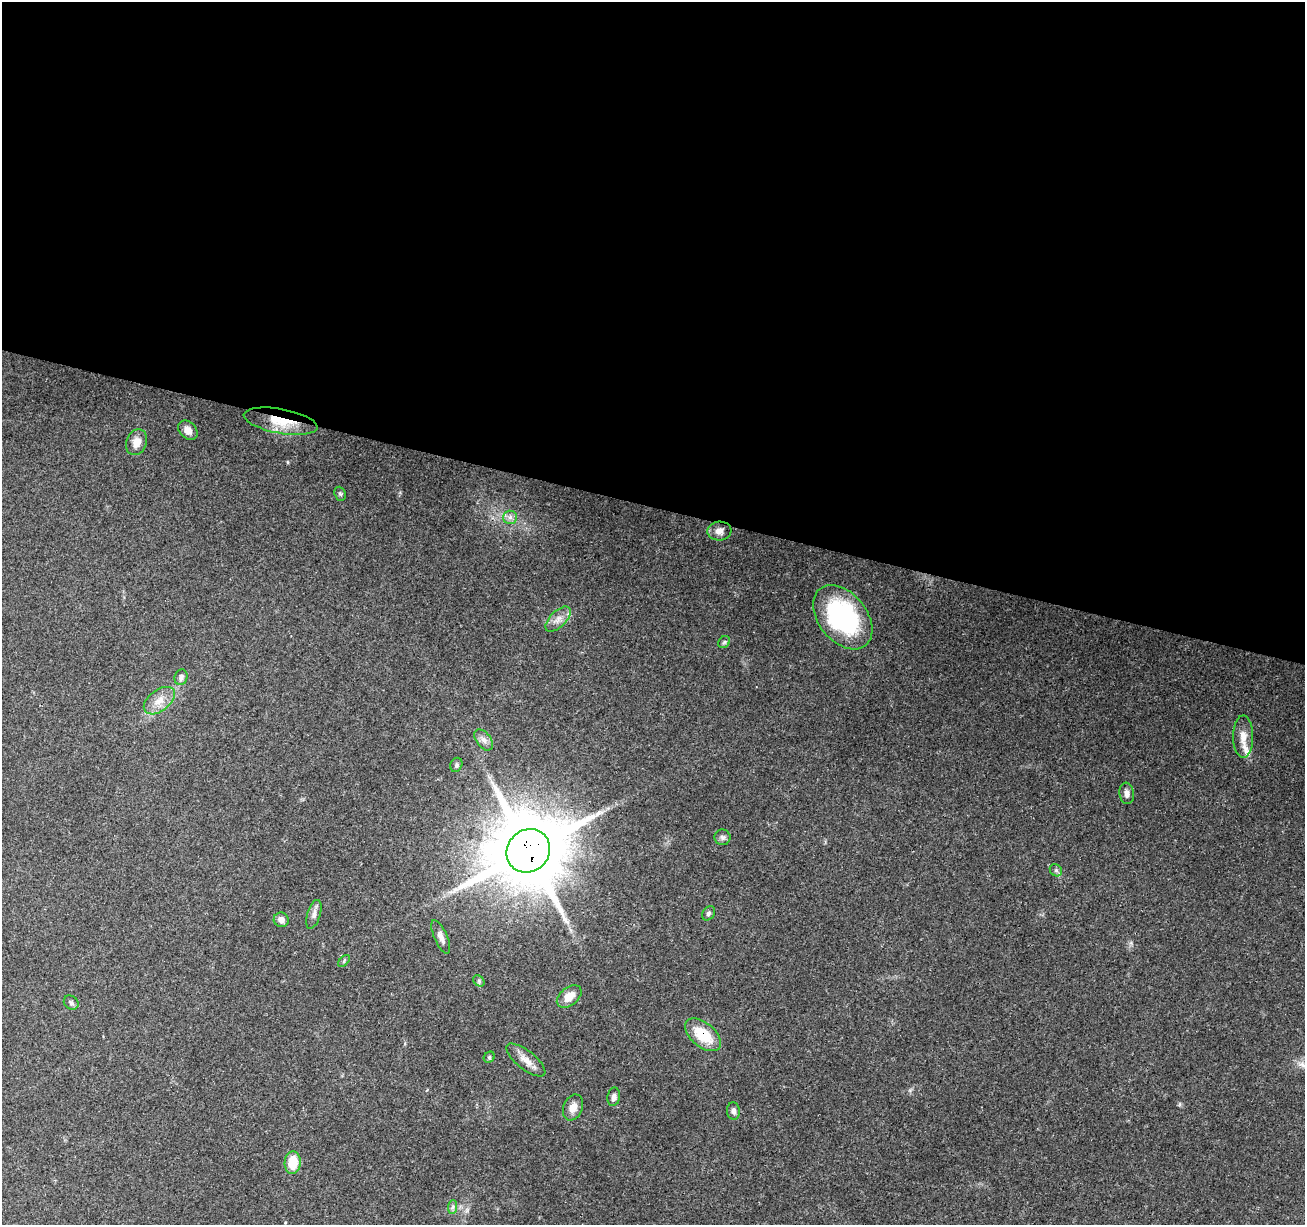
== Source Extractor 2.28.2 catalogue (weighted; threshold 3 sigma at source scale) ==
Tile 3 of 4 x 4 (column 3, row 1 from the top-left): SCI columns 2617-3919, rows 3953-5175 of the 5222 x 5397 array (HDU 1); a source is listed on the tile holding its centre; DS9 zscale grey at full resolution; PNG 1307 x 1227 px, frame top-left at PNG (2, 2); each listed source drawn as its Kron ellipse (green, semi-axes under 4 px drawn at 4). Shown black and unused: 41% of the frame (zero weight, under 3 of 4 exposures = <1% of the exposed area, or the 3 px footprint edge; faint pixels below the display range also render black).
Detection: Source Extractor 2.28.2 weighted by HDU 2 'WHT'; one run over the whole footprint, this tile lists its part. Background 0.0493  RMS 0.0061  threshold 0.0273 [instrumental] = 3 sigma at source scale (4.5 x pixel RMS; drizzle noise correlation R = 1.50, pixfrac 1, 0.0396/0.0396 arcsec/px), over >= 5 px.
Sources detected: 35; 1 inside a brighter listed object's ellipse — not listed separately; the other 34 listed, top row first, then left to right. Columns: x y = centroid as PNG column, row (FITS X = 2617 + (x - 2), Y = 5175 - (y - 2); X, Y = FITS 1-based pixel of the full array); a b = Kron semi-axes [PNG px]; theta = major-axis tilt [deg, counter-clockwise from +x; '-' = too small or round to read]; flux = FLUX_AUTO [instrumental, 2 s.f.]
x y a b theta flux
280 421 37 12 -10 18
188 430 11 8 -45 4.6
137 442 13 10 67 5.9
340 494 7 5 -69 1.1
510 517 7 6 - 2.4
719 531 12 9 5 4.4
843 617 36 24 -51 87
558 619 16 8 45 4.8
724 642 6 5 - 0.98
181 677 8 6 73 2.1
159 701 18 10 37 7.9
1243 737 21 10 -90 6.7
484 740 12 7 -52 3
456 765 7 6 - 1.3
1127 793 11 7 -82 3.1
723 837 8 8 - 1.8
528 851 23 20 45 6600
1056 870 6 5 - 1.4
708 913 8 5 59 1.5
314 914 15 6 73 3.1
281 920 7 7 - 3.4
441 937 18 6 -67 3.6
344 961 7 4 47 1
479 981 6 5 - 1.1
569 997 14 9 38 7.4
71 1003 8 6 -41 1.6
703 1035 21 12 -40 20
489 1057 6 5 - 0.94
526 1060 24 9 -38 6.6
614 1097 9 6 80 2.7
573 1107 13 9 67 5.2
733 1111 9 6 -84 2.5
293 1163 11 8 88 14
453 1207 7 4 88 1.4
Overlapping masked pixels (flux is a lower limit): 3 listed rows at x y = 280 421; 528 851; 703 1035